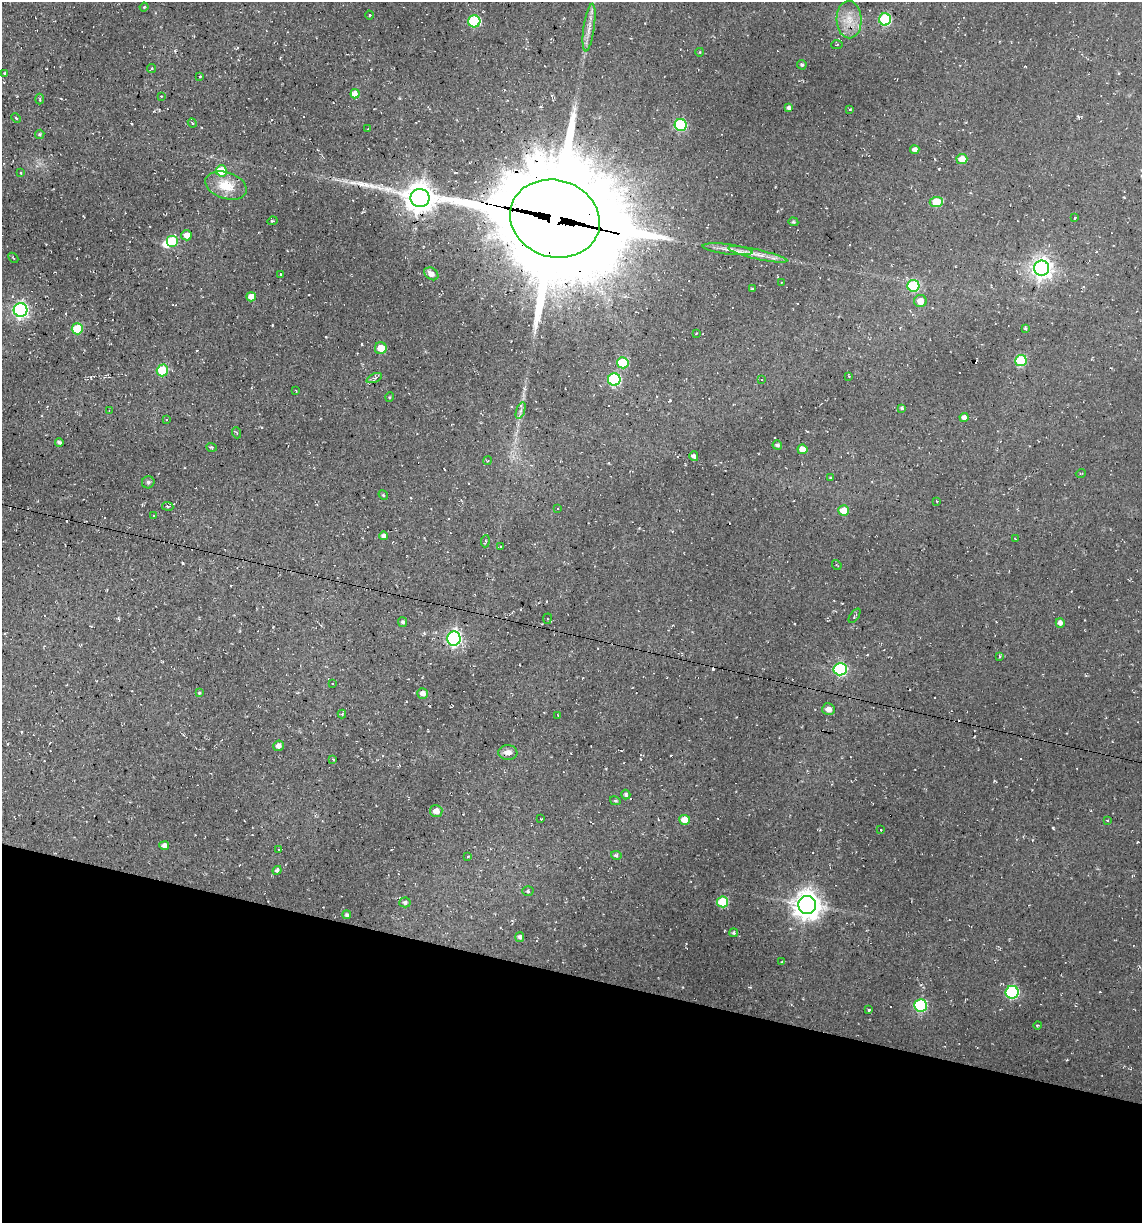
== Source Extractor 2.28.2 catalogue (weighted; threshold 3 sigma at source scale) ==
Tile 15 of 4 x 4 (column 3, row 4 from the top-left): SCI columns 2512-3651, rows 1-1221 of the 4904 x 4884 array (HDU 1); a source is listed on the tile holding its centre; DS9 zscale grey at full resolution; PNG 1144 x 1225 px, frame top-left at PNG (2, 2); each listed source drawn as its Kron ellipse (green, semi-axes under 4 px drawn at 4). Shown black and unused: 20% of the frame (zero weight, under 2 of 3 exposures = <1% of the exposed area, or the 3 px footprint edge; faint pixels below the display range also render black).
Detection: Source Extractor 2.28.2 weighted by HDU 2 'WHT'; one run over the whole footprint, this tile lists its part. Background 0.136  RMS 0.014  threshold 0.0627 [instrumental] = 3 sigma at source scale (4.5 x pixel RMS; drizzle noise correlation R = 1.50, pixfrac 1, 0.05/0.05 arcsec/px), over >= 5 px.
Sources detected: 150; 1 inside a brighter object's white glare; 23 cosmic-ray / hot-pixel residue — neither listed nor drawn; the other 126 listed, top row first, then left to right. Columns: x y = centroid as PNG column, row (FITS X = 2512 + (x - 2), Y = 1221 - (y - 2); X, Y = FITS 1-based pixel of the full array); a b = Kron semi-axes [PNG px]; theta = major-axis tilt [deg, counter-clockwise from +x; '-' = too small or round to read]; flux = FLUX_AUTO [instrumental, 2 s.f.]
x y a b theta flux
144 7 4 3 - 1.2
370 15 4 3 - 1.1
885 19 6 6 - 130
849 20 19 12 -88 23
474 21 6 6 - 130
589 28 24 5 82 12
837 45 5 3 - 1.4
700 52 4 3 - 0.95
802 65 5 4 - 2.5
151 69 4 3 - 1.6
5 73 4 3 - 2
200 76 4 2 - 1
355 94 4 4 - 18
161 96 3 2 - 0.84
40 99 5 3 - 1.6
789 108 4 4 - 4.4
850 109 4 2 - 1.1
16 118 5 3 - 1.3
192 123 5 4 - 1.4
681 125 6 6 - 110
368 129 3 2 - 0.93
40 134 5 4 - 2.4
915 150 4 4 - 6.3
962 159 5 5 - 19
221 171 5 5 - 40
21 173 3 3 - 1.5
226 186 21 13 -18 33
420 198 9 9 - 2100
936 202 6 5 - 35
1075 218 3 2 - 1.2
555 219 45 38 -17 40000
272 221 5 3 - 1.5
793 222 5 4 - 1.9
187 235 5 5 - 13
172 241 6 6 - 63
728 249 25 5 -7 11
758 254 30 5 -12 14
13 258 6 2 -44 1.1
1042 268 7 7 - 810
280 274 3 2 - 1.2
431 274 8 5 -34 8.8
782 282 3 2 - 1
913 286 6 6 - 96
752 289 3 3 - 1.5
251 297 5 4 - 14
920 301 6 6 - 14
20 310 7 6 - 370
1025 328 4 3 - 2.1
77 329 5 5 - 63
696 334 4 2 - 0.99
381 348 6 6 - 21
1021 360 5 5 - 75
623 363 5 5 - 53
162 370 6 5 - 65
849 376 3 2 - 1.2
374 378 8 3 25 2.5
614 379 6 6 - 150
761 379 3 2 - 1.2
296 390 3 2 - 1.2
390 397 5 3 - 1.2
902 408 4 4 - 2.6
109 411 4 4 - 1.2
521 411 9 4 71 3.9
964 418 4 4 - 6
166 420 4 3 - 1.2
237 433 6 3 -70 1.4
59 442 4 3 - 2.6
777 445 5 4 - 3.3
211 447 5 4 - 1.8
802 449 5 5 - 15
694 456 5 4 - 3.5
487 461 4 3 - 1.3
1081 473 5 3 - 1.2
831 478 3 2 - 1.4
148 482 6 6 - 2.8
383 495 5 4 - 1.9
937 501 3 2 - 1.1
168 506 6 3 -9 1.4
557 509 3 2 - 1.4
844 510 5 5 - 22
154 516 3 3 - 1.1
383 536 4 4 - 5.6
1015 539 2 2 - 0.88
485 541 6 3 84 1.9
500 547 3 2 - 0.98
837 565 5 3 - 1.4
855 616 8 3 54 1.9
547 619 5 4 - 1.7
403 622 5 4 - 3
1060 623 5 4 - 5.8
454 638 7 6 - 380
1000 656 3 3 - 1.4
840 669 7 6 - 190
332 683 3 3 - 2.8
199 693 4 3 - 1.5
423 693 5 5 - 8.1
828 709 6 6 - 9.2
342 714 4 4 - 1.3
558 715 2 2 - 0.87
278 746 5 5 - 7.2
508 752 9 7 1 9.3
333 759 4 3 - 1.5
626 795 5 4 - 3
615 801 5 4 - 1.9
436 811 6 6 - 11
541 819 3 3 - 1.2
685 820 5 5 - 20
1107 820 3 2 - 0.97
881 830 3 2 - 0.91
164 846 5 4 - 6.7
279 849 3 2 - 0.92
616 855 5 4 - 2.8
468 857 4 2 - 1.1
277 870 5 4 - 3.6
528 891 5 5 - 2.1
405 902 5 5 - 3.1
723 902 5 5 - 71
807 905 9 9 - 1700
347 915 4 4 - 2.9
734 933 4 4 - 2.2
520 937 5 4 - 3.6
782 962 3 3 - 1.2
1012 992 6 6 - 160
920 1005 6 6 - 130
869 1010 3 2 - 1.6
1037 1025 4 2 - 1.3
Overlapping masked pixels (flux is a lower limit): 2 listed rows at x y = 420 198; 555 219
Unlisted compact peaks at least as high as the median listed source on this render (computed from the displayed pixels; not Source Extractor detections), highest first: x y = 1053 828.